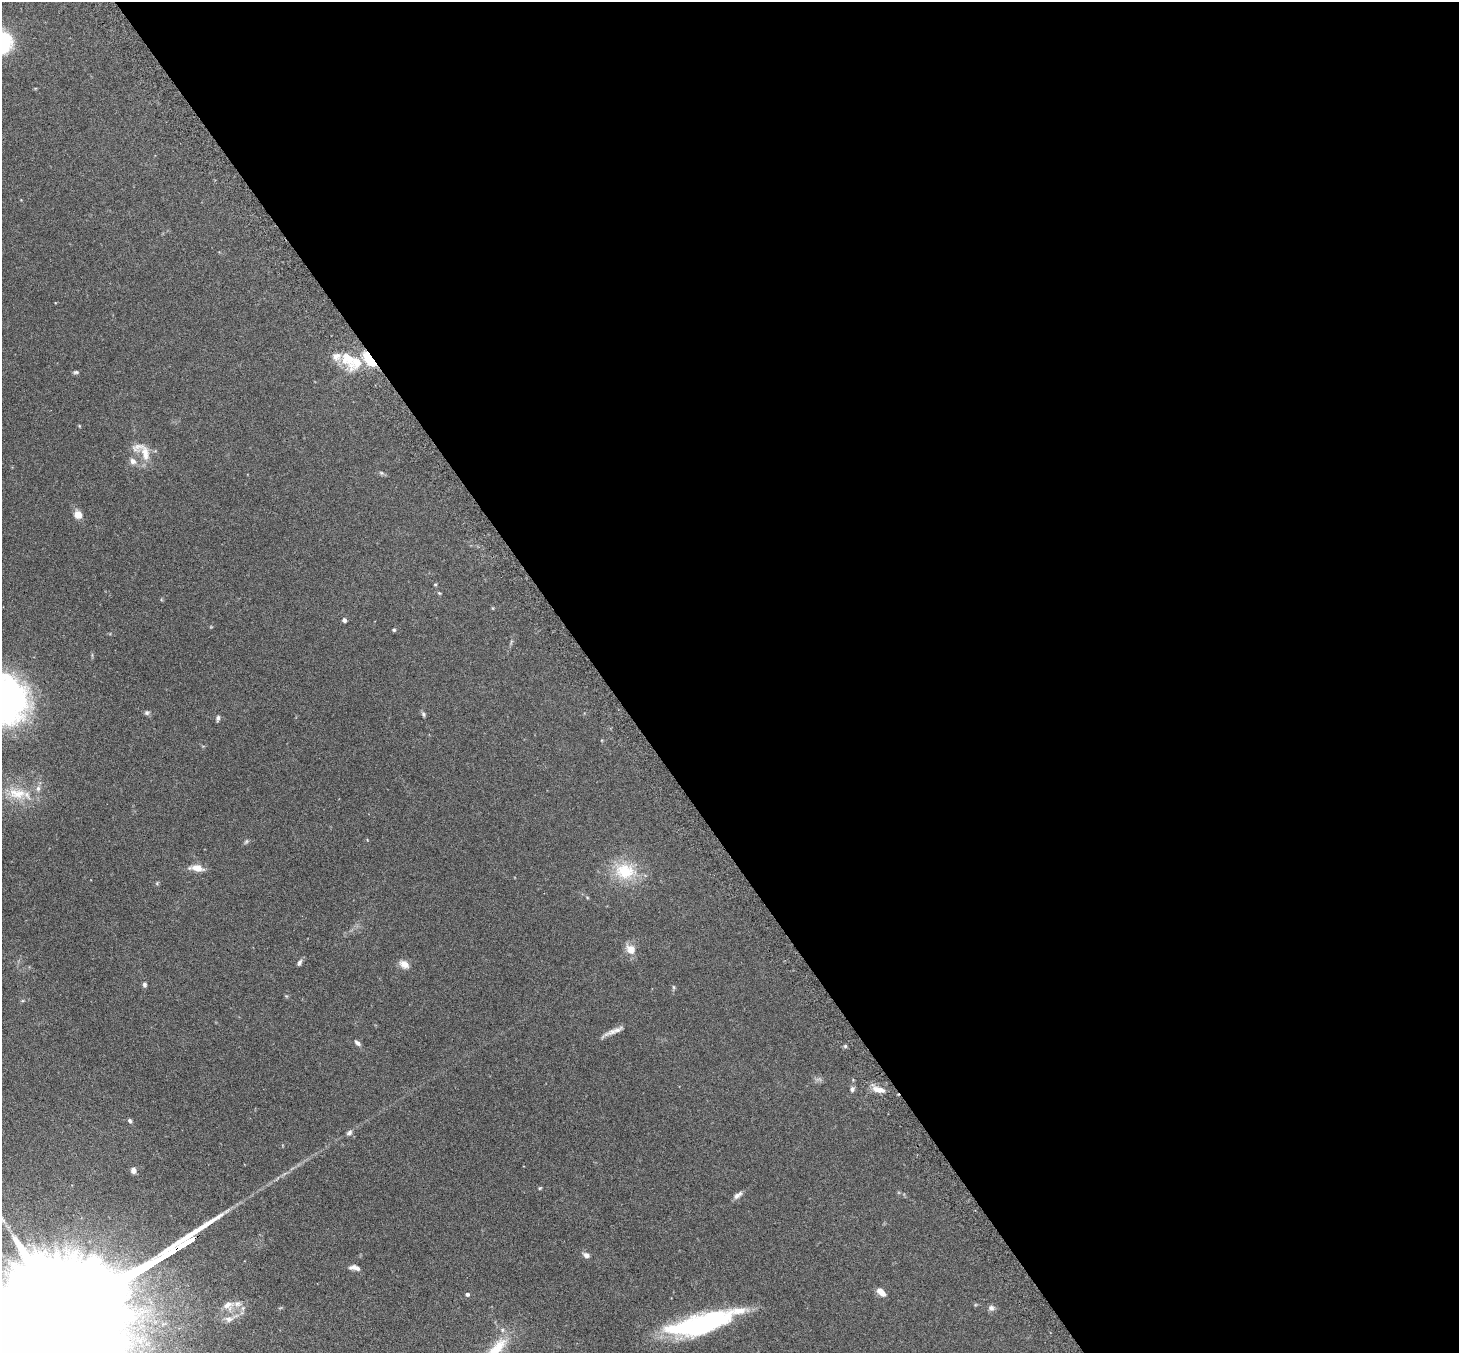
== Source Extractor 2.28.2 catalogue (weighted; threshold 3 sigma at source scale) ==
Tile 8 of 4 x 4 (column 4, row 2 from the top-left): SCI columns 4423-5879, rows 2890-4240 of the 5929 x 5919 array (HDU 1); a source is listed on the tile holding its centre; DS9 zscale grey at full resolution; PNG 1461 x 1355 px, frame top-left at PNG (2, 2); no overlay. Shown black and unused: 59% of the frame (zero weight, under 3 of 6 exposures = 4% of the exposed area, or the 3 px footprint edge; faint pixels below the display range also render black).
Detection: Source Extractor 2.28.2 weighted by HDU 2 'WHT'; one run over the whole footprint, this tile lists its part. Background 0.12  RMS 0.0045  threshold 0.0185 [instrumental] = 3 sigma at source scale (4.09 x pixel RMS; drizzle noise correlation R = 1.36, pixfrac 0.8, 0.05/0.05 arcsec/px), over >= 5 px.
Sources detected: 50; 1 inside a brighter object's white glare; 1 long thin detection or spike segment (spike, bleed or trail) — not listed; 4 inside a brighter listed object's ellipse — not listed separately; the other 44 listed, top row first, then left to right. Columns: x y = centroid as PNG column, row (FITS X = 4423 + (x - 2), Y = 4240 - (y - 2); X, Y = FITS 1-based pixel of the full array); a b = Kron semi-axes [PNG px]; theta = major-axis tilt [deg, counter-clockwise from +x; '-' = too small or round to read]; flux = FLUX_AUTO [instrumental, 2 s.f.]
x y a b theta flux
336 357 13 10 35 3.1
369 359 16 8 -54 22
356 362 20 15 81 12
76 372 7 5 1 0.68
79 426 5 3 - 0.3
145 453 22 11 -77 5.5
133 461 9 7 -31 2
381 473 7 5 -21 0.73
78 515 10 9 - 3.3
435 584 4 4 - 0.41
439 593 5 4 - 0.41
344 620 4 4 - 1.4
394 630 4 4 - 0.63
147 713 7 6 - 0.92
423 714 8 4 -76 0.7
218 718 8 5 84 0.93
17 793 28 15 -3 11
246 841 8 5 62 0.68
197 868 12 6 -6 5.4
625 871 30 23 -10 16
630 949 15 12 -48 3.8
299 962 9 5 64 1.1
404 964 14 9 -32 2.9
144 985 6 6 - 0.86
674 987 6 4 -88 0.54
617 1030 33 6 26 3
357 1043 9 5 -41 1.2
845 1046 5 4 - 0.56
852 1089 6 6 - 1.1
879 1090 15 7 -14 4.3
130 1121 6 5 - 0.8
349 1133 8 6 50 1.1
133 1170 7 6 - 1.6
540 1188 5 4 - 0.42
738 1195 13 6 37 1.8
586 1255 9 6 -29 1.5
355 1268 13 6 -11 2
881 1292 9 6 -44 3.8
467 1294 5 4 - 0.93
228 1305 14 12 16 3.8
991 1308 8 8 - 1.4
69 1313 171 23 31 65000
229 1319 13 8 6 2.3
698 1325 70 17 17 72
Overlapping masked pixels (flux is a lower limit): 2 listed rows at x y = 369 359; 69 1313
Isophote crosses this tile's border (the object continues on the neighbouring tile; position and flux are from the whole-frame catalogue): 1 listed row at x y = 69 1313